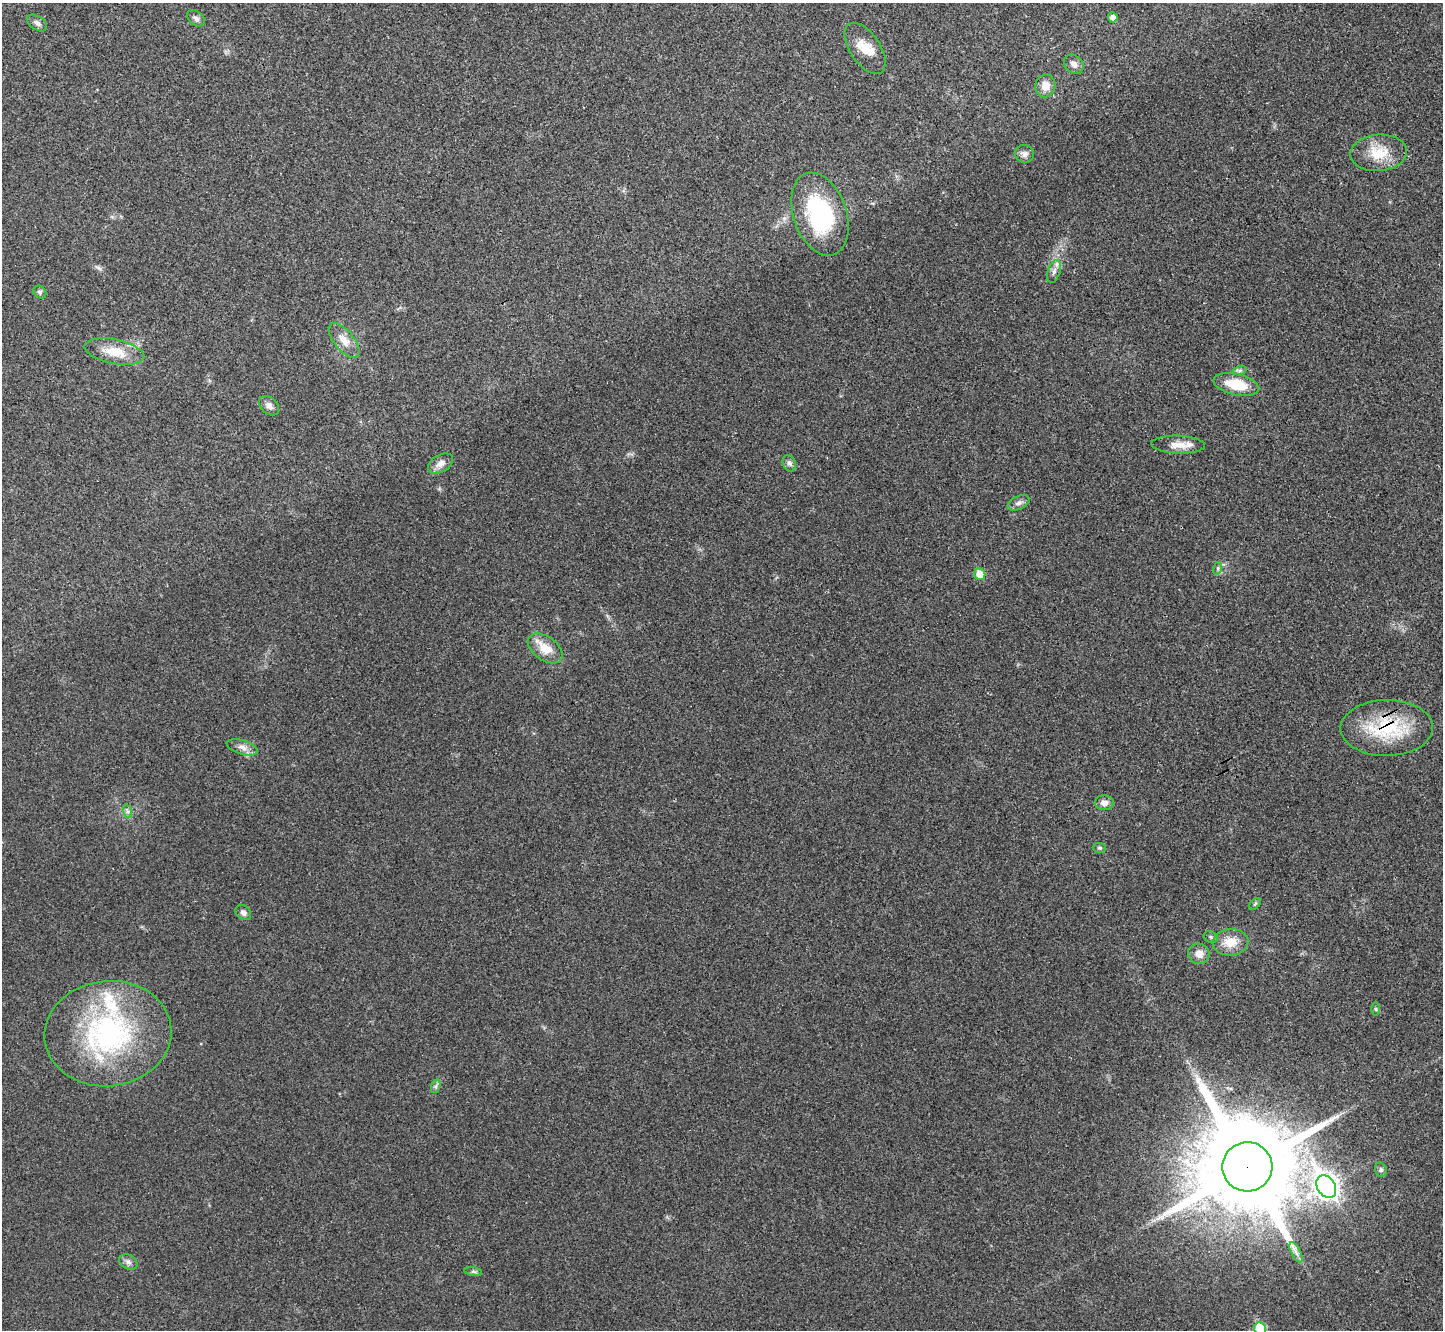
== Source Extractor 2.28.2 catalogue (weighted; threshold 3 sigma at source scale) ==
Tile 10 of 4 x 4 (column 2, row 3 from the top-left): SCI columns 1451-2891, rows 1493-2820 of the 5785 x 5777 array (HDU 1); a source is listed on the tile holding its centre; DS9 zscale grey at full resolution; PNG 1445 x 1332 px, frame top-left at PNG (2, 3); each listed source drawn as its Kron ellipse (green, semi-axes under 4 px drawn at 4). Shown black and unused: <1% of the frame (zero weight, under 3 of 4 exposures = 1% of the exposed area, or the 3 px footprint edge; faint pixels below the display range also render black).
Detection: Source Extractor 2.28.2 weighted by HDU 2 'WHT'; one run over the whole footprint, this tile lists its part. Background 0.025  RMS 0.0049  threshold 0.022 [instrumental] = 3 sigma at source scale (4.5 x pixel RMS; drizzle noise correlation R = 1.50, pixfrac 1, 0.05/0.05 arcsec/px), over >= 5 px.
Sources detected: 46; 1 inside a brighter object's white glare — neither listed nor drawn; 2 inside a brighter listed object's ellipse — not listed separately; the other 43 listed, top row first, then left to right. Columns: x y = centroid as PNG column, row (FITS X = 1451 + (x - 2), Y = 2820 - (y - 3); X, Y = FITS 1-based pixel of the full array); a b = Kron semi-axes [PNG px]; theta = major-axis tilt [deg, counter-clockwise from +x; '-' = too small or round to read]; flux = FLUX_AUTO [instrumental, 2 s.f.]
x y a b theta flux
1113 17 5 5 - 2.7
196 18 10 6 -40 1.7
37 23 11 6 -34 1.9
865 48 29 15 -56 8.9
1074 64 11 8 -45 2.5
1045 86 11 10 - 5.3
1379 153 28 18 5 14
1024 154 10 8 -22 2.3
820 214 43 26 -71 52
1054 271 12 6 70 2.2
40 292 7 6 - 1
344 341 21 10 -51 6.1
114 352 30 12 -11 11
1240 370 7 4 19 0.99
1236 385 23 10 -13 14
269 406 11 8 -43 2.5
1178 445 27 9 -2 5.6
440 463 14 8 30 3.5
789 463 8 6 -68 1.4
1019 503 11 6 25 1.9
1218 568 6 4 72 0.78
980 574 6 5 - 8.1
545 648 19 12 -35 9.1
1387 728 46 28 1 35
242 747 16 7 -18 3.2
1104 803 9 7 -3 2.8
127 811 7 4 -71 1.1
1100 848 6 5 - 0.83
1255 904 7 4 45 0.72
243 913 8 6 -40 2
1211 937 7 5 -23 1
1230 942 18 13 4 8.4
1199 954 11 10 - 4.3
1376 1009 7 4 -89 0.86
108 1034 63 52 6 95
436 1086 7 4 71 1.1
1247 1167 25 24 - 12000
1381 1170 7 5 -75 1
1326 1187 12 9 -60 340
1296 1252 11 4 -63 2.1
128 1262 10 7 -28 1.8
473 1272 9 4 -9 0.95
1260 1329 6 5 - 24
Overlapping masked pixels (flux is a lower limit): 2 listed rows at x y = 1387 728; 1247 1167
Isophote crosses this tile's border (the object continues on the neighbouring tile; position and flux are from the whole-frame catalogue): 1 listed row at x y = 1260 1329